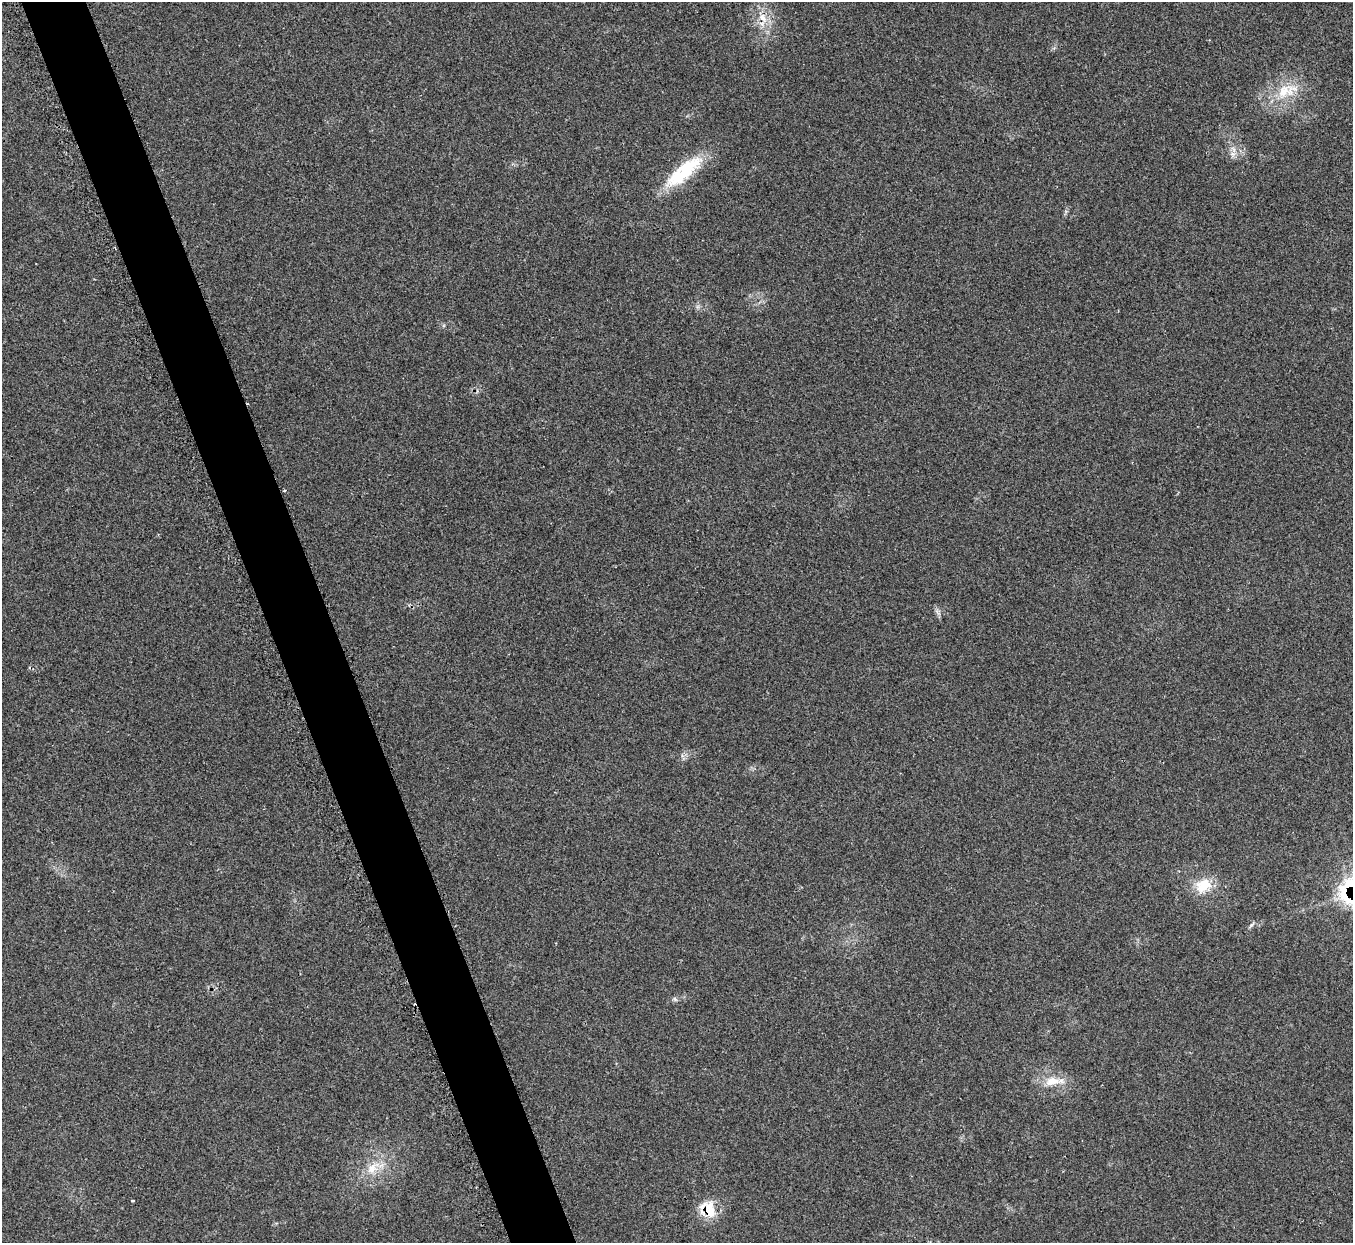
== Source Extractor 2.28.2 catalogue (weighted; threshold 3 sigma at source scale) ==
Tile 11 of 4 x 4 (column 3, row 3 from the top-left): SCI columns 2733-4083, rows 1426-2666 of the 5461 x 5457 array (HDU 1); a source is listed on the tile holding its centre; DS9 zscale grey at full resolution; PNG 1355 x 1245 px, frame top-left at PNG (2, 2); no overlay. Shown black and unused: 5% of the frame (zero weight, under 2 of 3 exposures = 3% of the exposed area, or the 3 px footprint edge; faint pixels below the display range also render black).
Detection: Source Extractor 2.28.2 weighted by HDU 2 'WHT'; one run over the whole footprint, this tile lists its part. Background 0.152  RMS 0.0095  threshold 0.0428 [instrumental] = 3 sigma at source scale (4.5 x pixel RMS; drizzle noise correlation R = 1.50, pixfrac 1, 0.05/0.05 arcsec/px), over >= 5 px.
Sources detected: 14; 1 cosmic-ray / hot-pixel residue — not listed; the other 13 listed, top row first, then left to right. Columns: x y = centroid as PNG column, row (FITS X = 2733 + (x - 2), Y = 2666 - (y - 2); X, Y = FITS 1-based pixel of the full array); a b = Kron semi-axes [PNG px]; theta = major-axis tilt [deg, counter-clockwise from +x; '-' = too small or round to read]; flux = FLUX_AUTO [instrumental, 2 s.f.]
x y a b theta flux
763 18 15 9 -56 11
1286 91 37 18 21 33
1232 154 8 6 -12 3.3
684 171 55 17 40 54
284 491 3 3 - 2.4
1203 885 24 18 28 21
1344 890 18 17 - 24
1251 925 9 4 41 2
675 999 7 4 -45 1.6
1052 1081 23 12 8 16
372 1168 18 13 43 15
133 1200 4 2 - 0.88
708 1209 22 19 -53 24
Overlapping masked pixels (flux is a lower limit): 3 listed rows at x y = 763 18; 1344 890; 708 1209